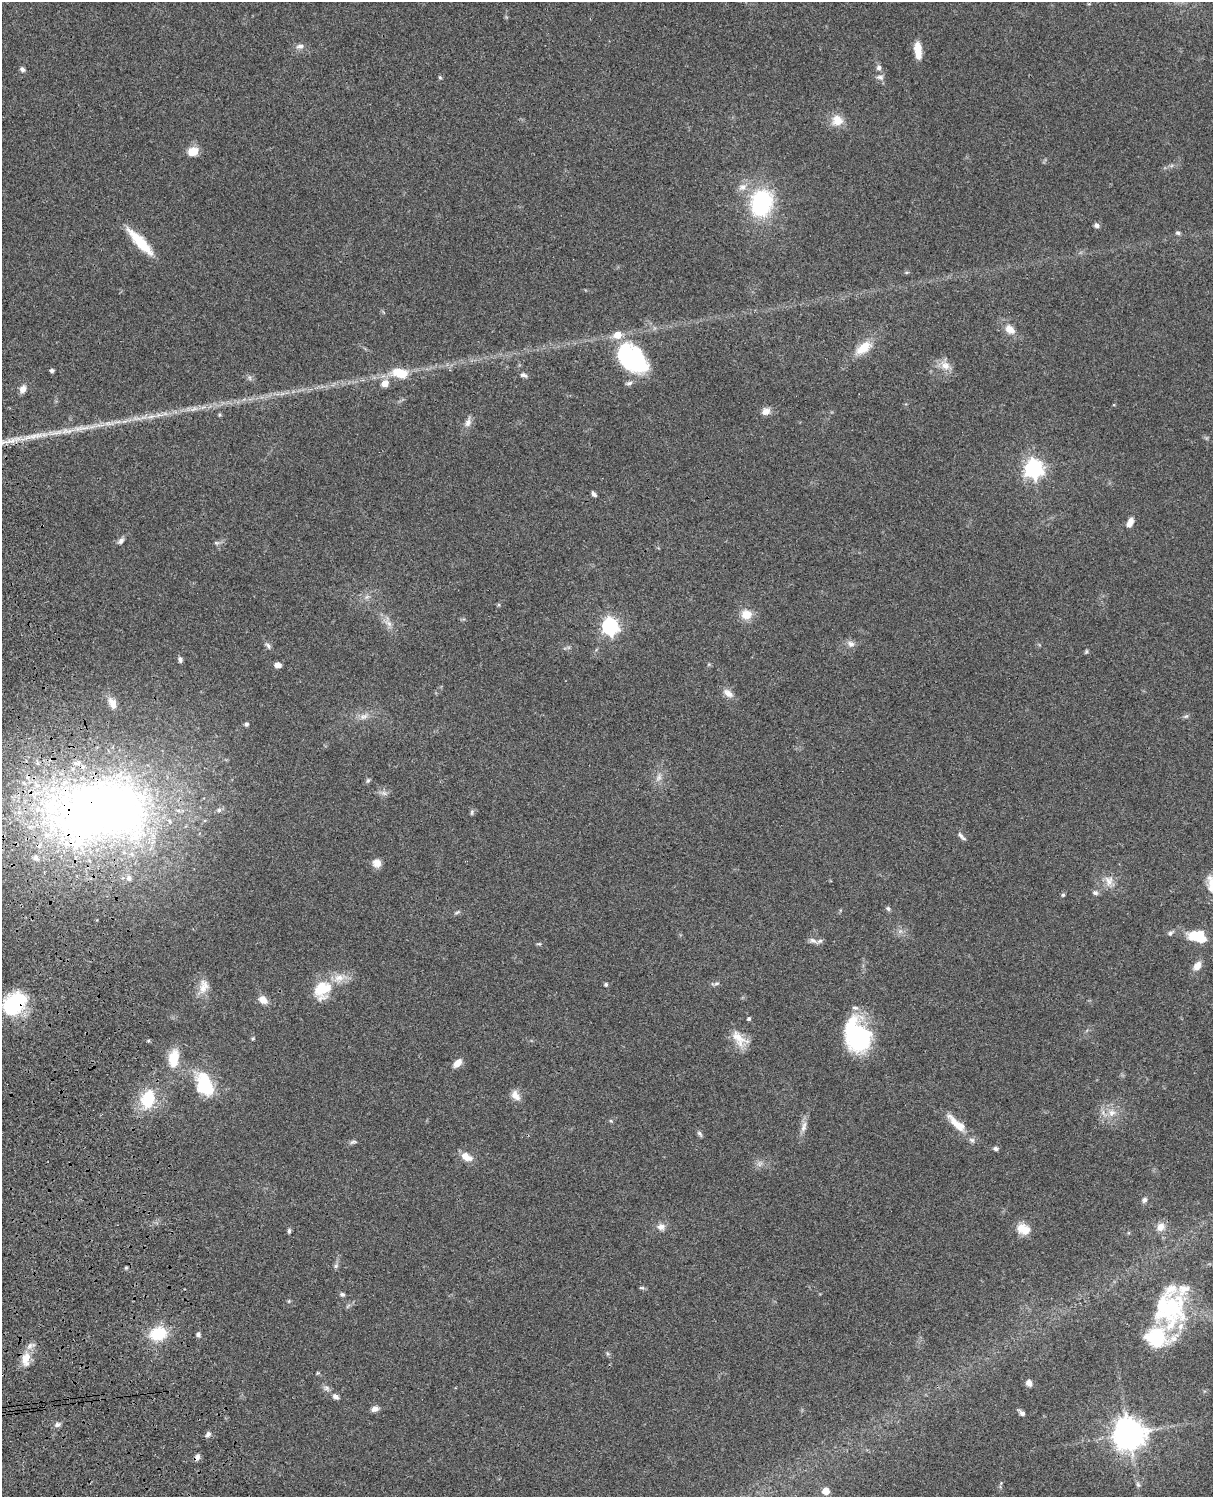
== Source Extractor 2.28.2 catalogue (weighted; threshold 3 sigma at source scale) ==
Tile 7 of 4 x 3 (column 3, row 2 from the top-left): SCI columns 2545-3755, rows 1774-3268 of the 5086 x 4928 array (HDU 1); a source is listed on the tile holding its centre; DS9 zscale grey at full resolution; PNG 1215 x 1499 px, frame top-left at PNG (2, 2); no overlay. Shown black and unused: <1% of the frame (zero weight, under 3 of 4 exposures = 6% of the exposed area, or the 3 px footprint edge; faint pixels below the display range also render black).
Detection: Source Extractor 2.28.2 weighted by HDU 2 'WHT'; one run over the whole footprint, this tile lists its part. Background 0.0753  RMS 0.0059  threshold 0.0264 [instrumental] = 3 sigma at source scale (4.5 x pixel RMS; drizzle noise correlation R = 1.50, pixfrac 1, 0.05/0.05 arcsec/px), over >= 5 px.
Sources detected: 127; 3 inside a brighter object's white glare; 1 cosmic-ray / hot-pixel residue — not listed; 12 inside a brighter listed object's ellipse — not listed separately; the other 111 listed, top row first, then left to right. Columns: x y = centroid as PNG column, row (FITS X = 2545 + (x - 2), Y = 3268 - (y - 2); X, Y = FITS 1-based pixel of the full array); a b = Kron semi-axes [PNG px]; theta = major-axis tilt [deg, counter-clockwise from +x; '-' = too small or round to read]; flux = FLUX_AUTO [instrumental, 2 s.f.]
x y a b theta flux
300 46 11 7 7 2.4
918 50 18 7 -84 9.4
879 68 7 6 - 1.9
22 69 7 6 - 1.6
440 77 5 4 - 0.72
880 77 10 7 -6 2.2
837 120 15 14 - 8
193 151 13 10 17 6.8
742 187 11 9 31 3.9
761 203 22 17 73 68
1096 225 7 6 - 1.5
1178 233 5 4 - 1.4
140 242 39 10 -47 18
1010 329 15 10 -40 6
864 348 22 12 36 11
632 358 38 23 -44 63
945 365 14 11 -38 5.5
52 370 4 4 - 1.6
400 373 16 9 -13 15
523 375 9 5 -18 1.8
250 378 7 4 -71 1.1
385 383 10 9 - 4.8
23 389 10 7 71 3.4
766 411 10 7 20 4.3
468 422 12 7 72 3.4
35 436 34 7 9 11
1033 469 7 7 - 290
594 494 6 4 -53 1.5
1130 522 10 6 65 4.7
121 541 9 6 50 2
746 614 14 12 -5 7.8
389 623 12 6 -38 3.4
610 626 7 6 - 180
851 644 10 9 - 2.7
268 646 10 5 -57 1.6
1086 651 7 4 71 0.79
180 660 7 5 -76 1.6
278 665 7 5 0 3.5
728 693 16 8 -35 4.1
113 704 16 8 -63 5.2
364 716 12 7 31 3.3
1186 716 7 4 18 0.99
246 724 5 4 - 1.5
659 777 11 7 68 2.9
368 780 7 5 62 1
384 793 8 5 -44 1.7
111 806 177 89 10 480
472 812 8 4 77 1.1
961 836 15 5 -45 1.9
377 863 10 9 - 4.4
1109 881 16 11 87 5.5
1212 888 10 9 - 4.6
1095 893 8 6 -15 1.6
1063 895 5 5 - 0.81
888 908 7 5 -49 1.1
457 912 9 4 30 1
1170 933 9 5 33 1.4
1197 937 21 13 -16 17
813 941 12 6 -29 2.3
1197 966 12 8 60 4.8
339 978 16 12 15 7.2
716 983 8 4 9 1.1
606 984 4 4 - 1.1
203 986 21 12 76 6.9
320 989 26 18 84 16
263 1000 11 8 -39 4.7
14 1001 31 16 24 32
749 1019 4 4 - 1.1
857 1036 34 24 -69 64
253 1039 5 4 - 0.71
739 1039 26 14 -44 9.2
174 1058 23 12 82 13
457 1063 11 7 43 4.9
204 1084 31 19 -68 27
515 1095 15 9 -56 4.5
148 1099 9 7 76 40
1112 1113 10 10 - 5.2
611 1121 5 3 - 0.66
957 1124 33 10 -43 11
803 1127 10 7 66 2.7
700 1134 9 5 -53 1.3
353 1142 10 5 18 1.4
995 1149 6 5 - 1.3
466 1156 12 7 -31 7
760 1164 8 5 60 1.9
1145 1200 7 6 - 1.6
661 1227 11 9 2 3.3
1161 1227 11 9 57 4.3
1023 1229 17 12 -26 8.9
289 1231 7 4 84 1.2
336 1266 7 5 46 1.3
642 1288 8 4 0 0.84
1183 1289 22 14 52 8.7
342 1294 7 5 -24 1.2
289 1301 6 3 72 0.6
1162 1306 75 24 -58 34
158 1334 17 13 15 22
198 1334 5 5 - 1.6
1157 1337 22 16 -3 42
26 1359 18 11 83 8.9
1029 1383 7 5 -59 3.4
326 1388 10 7 -52 2.1
335 1396 8 6 -28 2
375 1409 9 6 21 2.8
1022 1413 8 5 -41 1.7
57 1424 8 7 - 1.8
208 1434 8 6 45 1.8
1129 1434 10 10 - 870
197 1457 8 6 62 2.2
1138 1485 9 5 -63 1.4
826 1491 5 5 - 11
Overlapping masked pixels (flux is a lower limit): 4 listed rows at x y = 111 806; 14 1001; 1129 1434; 197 1457
Isophote crosses this tile's border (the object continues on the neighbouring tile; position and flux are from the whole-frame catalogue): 2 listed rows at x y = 111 806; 1212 888